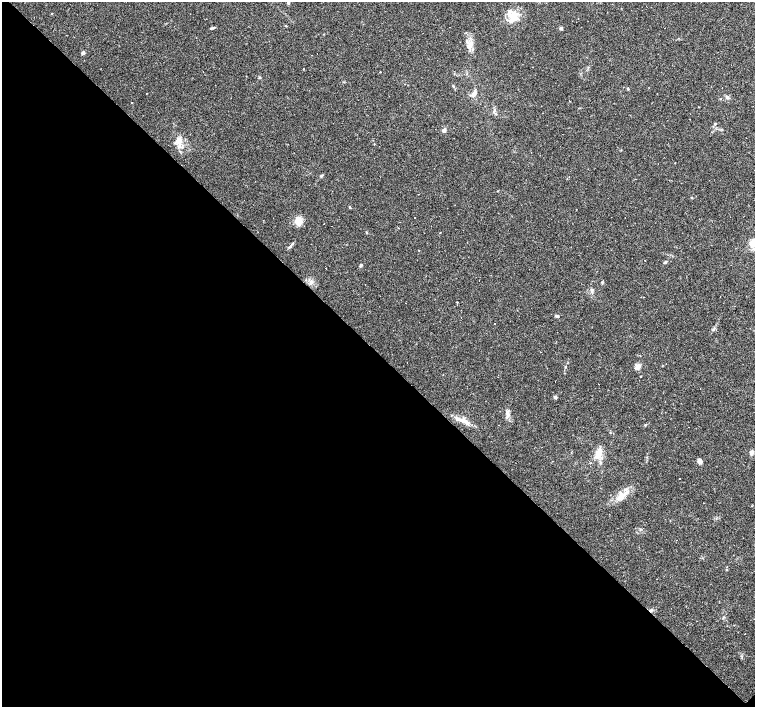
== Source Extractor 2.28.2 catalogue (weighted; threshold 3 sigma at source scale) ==
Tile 14 of 4 x 4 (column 2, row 4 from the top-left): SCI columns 1506-3010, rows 153-1562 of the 6021 x 6009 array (HDU 1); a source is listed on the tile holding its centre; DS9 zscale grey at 2 x 2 block average (1 PNG px = mean of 2 x 2 image px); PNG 757 x 709 px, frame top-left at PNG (2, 2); no overlay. Shown black and unused: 50% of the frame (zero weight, under 2 of 3 exposures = <1% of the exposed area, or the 3 px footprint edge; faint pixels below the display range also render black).
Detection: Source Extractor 2.28.2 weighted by HDU 2 'WHT'; one run over the whole footprint, this tile lists its part. Background 0.0388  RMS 0.0031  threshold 0.0141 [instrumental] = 3 sigma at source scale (4.5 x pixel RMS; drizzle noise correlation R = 1.50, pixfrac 1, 0.0396/0.0396 arcsec/px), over >= 5 px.
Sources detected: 84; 26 cosmic-ray / hot-pixel residue — not listed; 5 inside a brighter listed object's ellipse — not listed separately; the other 53 listed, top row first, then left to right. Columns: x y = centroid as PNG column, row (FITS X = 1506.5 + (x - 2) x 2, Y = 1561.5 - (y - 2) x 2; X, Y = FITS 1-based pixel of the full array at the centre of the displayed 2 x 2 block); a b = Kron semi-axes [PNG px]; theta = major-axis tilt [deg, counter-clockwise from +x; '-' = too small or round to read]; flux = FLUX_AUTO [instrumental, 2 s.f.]
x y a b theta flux
288 3 4 3 - 1
510 10 4 2 - 0.77
52 13 2 2 - 1.8
514 18 9 6 11 5.8
578 18 2 2 - 0.22
211 28 4 3 - 0.72
561 28 4 3 - 1.2
470 44 11 5 75 4.6
83 53 4 3 - 1.6
532 67 2 2 - 0.74
303 69 2 2 - 0.37
380 72 2 2 - 1.4
722 88 2 2 - 0.36
628 89 3 3 - 0.73
146 93 2 2 - 0.23
474 94 7 5 48 3.3
727 97 7 3 -36 1.1
715 124 4 3 - 0.75
444 130 2 2 - 5.7
179 145 10 5 -87 4.4
374 158 2 2 - 0.36
434 168 2 2 - 0.2
321 176 4 3 - 0.88
350 207 3 3 - 0.53
415 218 2 2 - 0.57
298 221 10 7 -82 7.2
440 233 2 2 - 0.39
290 247 6 3 46 1.1
645 261 2 2 - 0.37
665 262 3 2 - 0.88
360 265 4 3 - 1
311 282 5 4 - 1.7
602 282 4 2 - 0.65
592 290 5 4 - 1.5
457 302 2 2 - 0.49
405 303 2 2 - 0.45
557 316 4 3 - 1.4
662 366 2 2 - 0.36
565 367 3 3 - 0.47
638 367 8 4 43 3.7
555 397 4 3 - 1.6
508 414 5 3 - 1.7
462 420 10 6 -17 4.9
498 425 2 2 - 0.29
645 425 3 3 - 0.61
751 452 4 3 - 3.4
598 454 12 6 64 8.2
699 461 4 3 - 4
679 478 2 2 - 0.48
621 497 14 6 34 6.8
646 522 2 2 - 0.41
676 540 2 2 - 0.33
656 579 2 2 - 0.23
Diffuse or blended objects may show on this block-average render without a row.